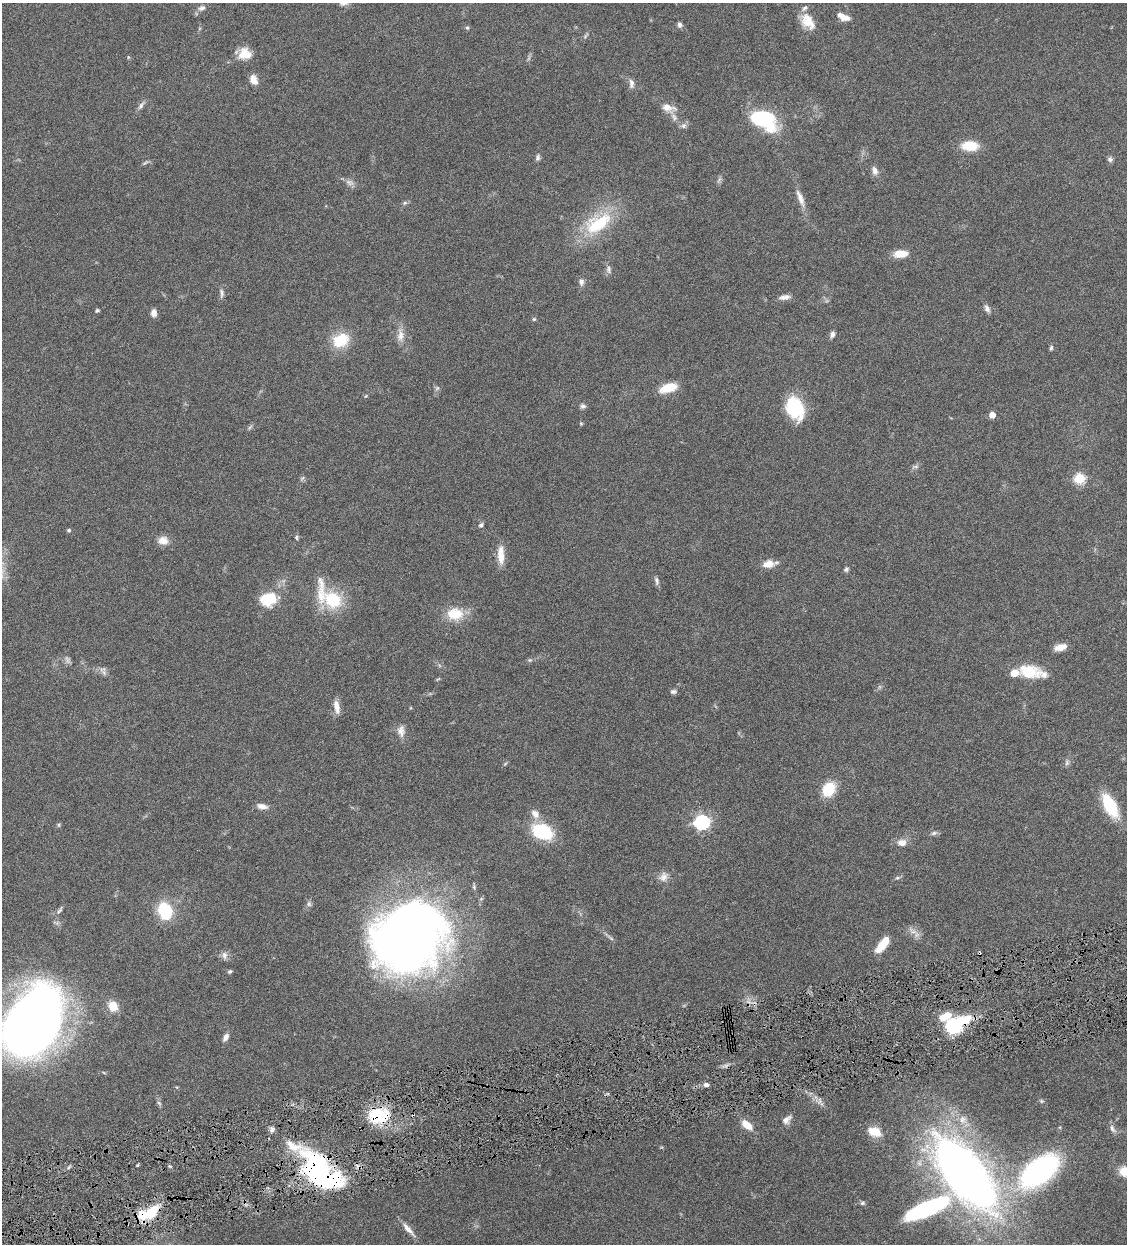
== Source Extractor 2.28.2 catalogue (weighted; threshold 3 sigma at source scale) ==
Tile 7 of 4 x 4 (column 3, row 2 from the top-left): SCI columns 2514-3638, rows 2487-3728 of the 4911 x 4972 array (HDU 1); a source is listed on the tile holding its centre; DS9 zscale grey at full resolution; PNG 1129 x 1246 px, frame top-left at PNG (2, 3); no overlay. Shown black and unused: <1% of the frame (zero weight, under 4 of 8 exposures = <1% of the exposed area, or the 3 px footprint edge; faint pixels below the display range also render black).
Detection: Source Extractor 2.28.2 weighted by HDU 2 'WHT'; one run over the whole footprint, this tile lists its part. Background 0.0441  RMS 0.0037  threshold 0.0152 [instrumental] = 3 sigma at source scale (4.09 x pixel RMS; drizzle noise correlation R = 1.36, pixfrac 0.8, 0.05/0.05 arcsec/px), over >= 5 px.
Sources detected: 118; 3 too faint to see at this stretch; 1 inside a brighter object's white glare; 1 cosmic-ray / hot-pixel residue — not listed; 7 inside a brighter listed object's ellipse — not listed separately; the other 106 listed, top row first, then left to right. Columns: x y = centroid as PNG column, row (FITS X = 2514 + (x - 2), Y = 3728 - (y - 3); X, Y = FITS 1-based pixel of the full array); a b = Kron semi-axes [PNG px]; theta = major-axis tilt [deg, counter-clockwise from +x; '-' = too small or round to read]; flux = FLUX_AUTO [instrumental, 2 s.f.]
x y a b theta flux
202 8 10 7 27 1.4
843 17 13 6 -23 3.5
808 21 20 13 -54 5.8
680 25 7 6 - 0.9
467 28 6 5 - 0.47
245 54 16 14 10 4.7
128 57 5 4 - 0.33
253 80 10 7 -66 3
631 83 13 7 -83 1.5
141 106 12 6 56 1.2
668 108 19 10 -13 3.2
763 119 22 14 -24 36
683 126 7 6 - 1
970 146 13 8 -3 11
538 158 8 6 72 0.83
1110 159 7 6 - 0.9
145 163 10 3 32 0.6
875 171 12 7 -72 1.7
349 182 13 7 -23 1.5
800 198 25 7 -68 3.2
405 203 6 5 - 0.59
598 223 40 19 32 20
901 254 14 8 2 5.2
608 269 11 6 -89 1.2
581 282 9 6 89 1.3
222 293 12 5 -86 1.1
785 297 14 6 7 1.8
987 308 10 6 -61 1.3
97 310 5 4 - 0.5
154 313 8 6 -84 1.8
534 319 5 5 - 0.46
832 334 7 5 69 1.2
400 336 17 9 84 2.9
340 340 17 13 32 11
1051 348 6 4 74 0.63
437 388 7 4 45 0.61
668 388 19 9 18 7.2
583 406 7 6 - 0.95
795 408 25 17 -68 16
992 415 4 4 - 3.9
581 423 6 4 -1 0.34
250 427 8 4 45 0.55
916 466 9 4 0 0.73
1080 478 5 5 - 24
481 525 6 5 - 0.83
69 530 5 4 - 0.52
296 537 7 4 -84 0.52
163 540 13 10 -2 3
501 555 23 8 -88 4.3
768 564 14 9 11 3.4
846 569 7 5 65 0.71
657 581 11 5 -84 0.96
268 599 16 13 22 13
333 600 25 20 -37 15
455 614 22 16 0 7.7
1061 647 13 6 15 3.3
104 672 9 6 -83 1.1
1031 672 34 14 -10 10
673 691 8 6 1 0.85
337 707 18 7 -79 2.7
401 731 16 9 89 2.4
1067 763 8 6 70 0.84
505 764 6 4 45 0.43
829 789 13 10 56 12
262 806 12 7 -10 2.2
1110 806 22 10 -62 18
535 814 12 8 -49 2.7
702 822 6 6 - 79
59 825 6 4 -90 0.45
542 831 14 9 -24 29
934 833 9 5 15 0.84
902 843 12 9 -1 2.4
663 877 13 10 63 2.4
897 878 6 4 18 0.52
309 904 8 6 -79 0.86
60 910 13 4 56 0.92
165 911 11 8 -70 24
913 931 15 6 -26 2
408 936 59 51 52 400
882 944 19 7 52 6.6
224 955 12 8 -83 1.4
230 971 6 4 24 0.57
113 1006 11 9 -68 5.4
33 1021 59 37 58 310
956 1024 31 16 27 18
226 1037 11 6 63 1.5
706 1085 6 4 12 1.2
1042 1101 5 5 - 0.49
820 1102 14 6 -50 1.8
159 1103 7 4 -45 0.6
379 1115 19 13 -2 21
963 1119 11 10 - 2.4
786 1120 13 8 43 1.8
747 1125 14 7 -41 4.3
1112 1128 12 5 -65 1.3
272 1129 8 6 88 1.1
874 1132 16 10 -18 5.4
138 1165 5 3 - 0.36
317 1170 41 25 -64 56
1039 1171 30 16 38 100
1124 1171 14 12 -37 4.7
965 1173 73 31 -53 290
862 1203 7 5 17 0.59
926 1209 46 13 24 37
152 1211 18 11 48 9.8
408 1229 21 6 -47 2.6
Overlapping masked pixels (flux is a lower limit): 4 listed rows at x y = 956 1024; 379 1115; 317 1170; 152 1211
Isophote crosses this tile's border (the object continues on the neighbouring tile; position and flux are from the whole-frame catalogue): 2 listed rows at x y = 33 1021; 1124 1171